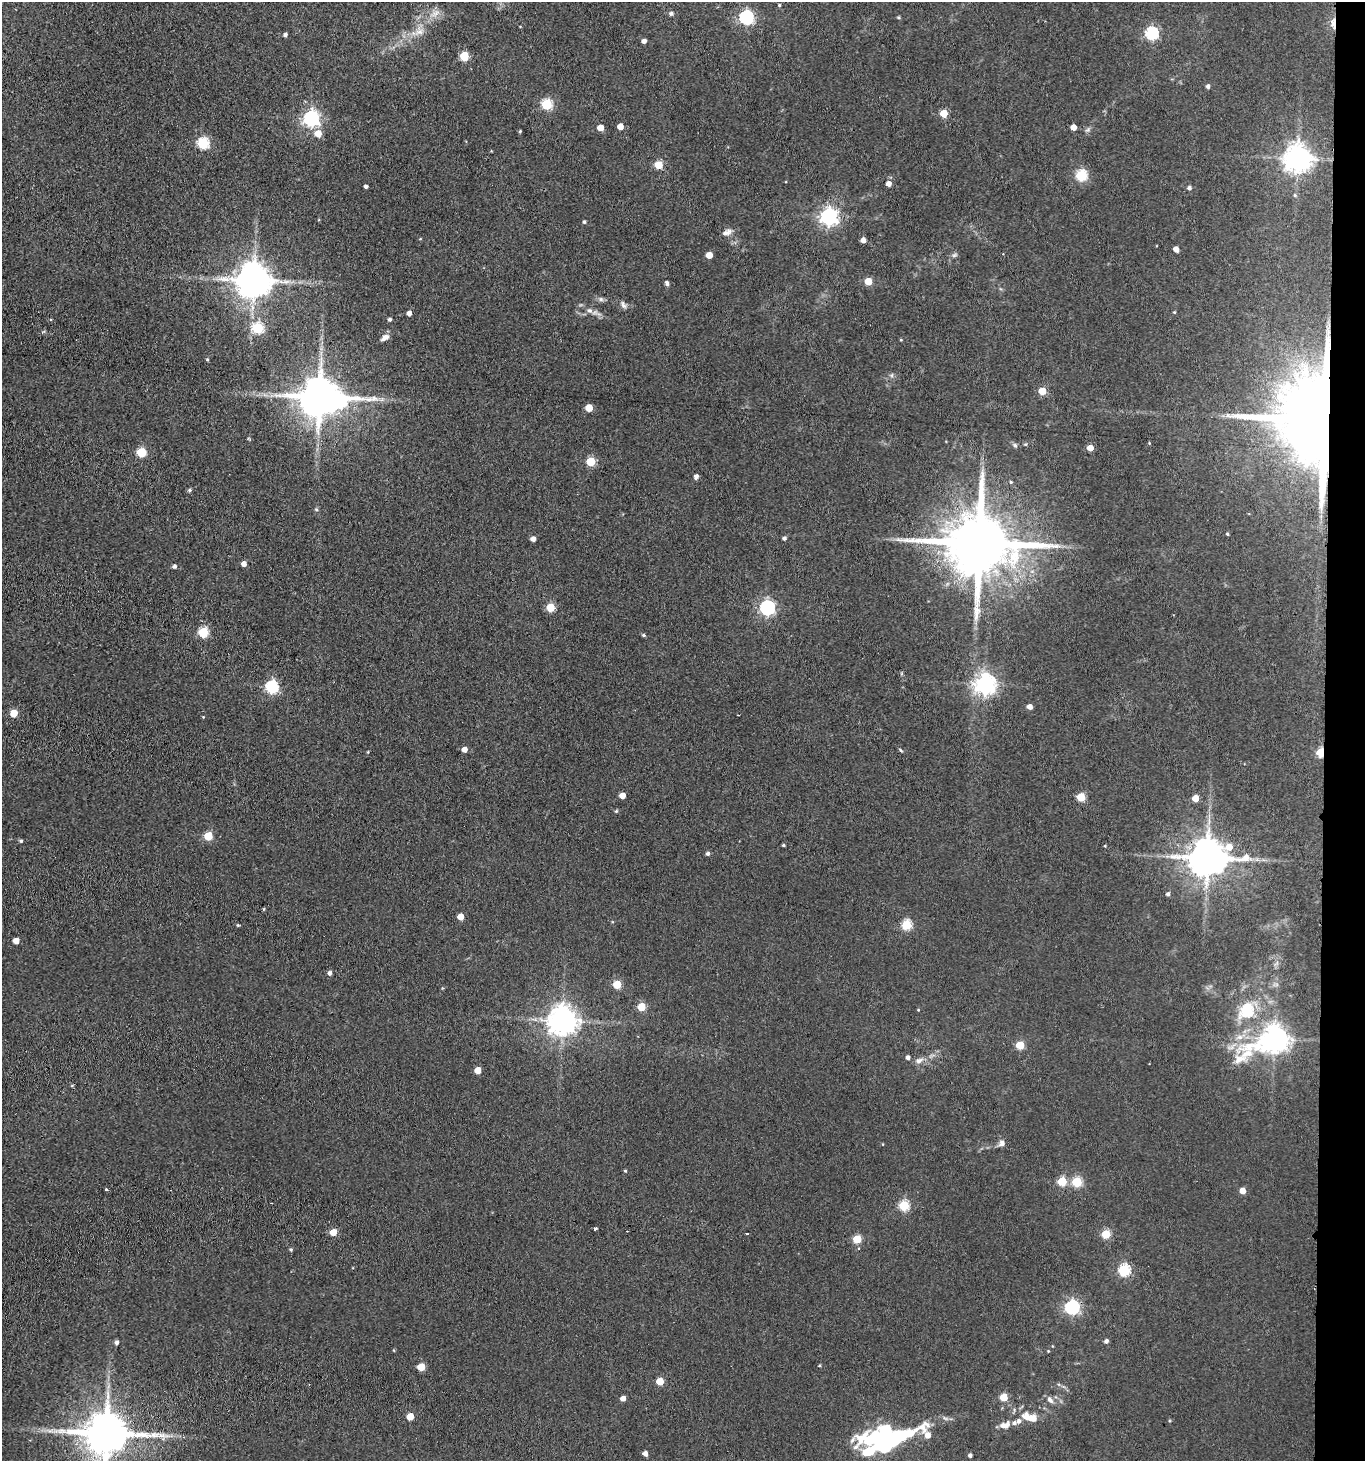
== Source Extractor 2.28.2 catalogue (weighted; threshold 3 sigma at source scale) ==
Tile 6 of 3 x 3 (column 3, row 2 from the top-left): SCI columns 2946-4308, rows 1466-2924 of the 4470 x 4389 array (HDU 1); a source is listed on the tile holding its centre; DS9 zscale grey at full resolution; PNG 1367 x 1463 px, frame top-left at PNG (2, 2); no overlay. Shown black and unused: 3% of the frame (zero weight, under 3 of 4 exposures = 5% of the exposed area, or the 3 px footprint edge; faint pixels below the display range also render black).
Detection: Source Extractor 2.28.2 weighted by HDU 2 'WHT'; one run over the whole footprint, this tile lists its part. Background 0.063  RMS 0.0065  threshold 0.0292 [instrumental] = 3 sigma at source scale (4.5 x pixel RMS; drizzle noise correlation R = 1.50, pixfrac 1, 0.05/0.05 arcsec/px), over >= 5 px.
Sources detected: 147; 5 inside a brighter object's white glare — not listed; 2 inside a brighter listed object's ellipse — not listed separately; the other 140 listed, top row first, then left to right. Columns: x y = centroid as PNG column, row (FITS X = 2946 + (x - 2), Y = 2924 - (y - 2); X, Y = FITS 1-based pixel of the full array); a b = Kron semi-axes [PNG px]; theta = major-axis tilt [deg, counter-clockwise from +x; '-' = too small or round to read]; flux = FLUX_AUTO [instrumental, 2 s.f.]
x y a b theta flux
779 5 4 4 - 0.67
436 13 11 5 27 3.2
671 13 6 5 - 1.7
746 17 6 6 - 130
898 17 5 4 - 0.74
1333 23 11 5 90 5.8
419 32 11 8 -12 4.3
1151 33 6 6 - 95
285 35 4 4 - 1.8
644 41 4 4 - 2.8
464 56 6 5 - 27
1208 86 4 4 - 1.7
547 104 5 5 - 51
944 113 5 5 - 18
311 118 6 6 - 190
620 126 5 4 - 6.3
600 127 5 4 - 7.5
1073 127 5 4 - 5.5
520 131 4 3 - 0.64
318 133 5 5 - 10
203 143 6 5 - 65
1298 159 8 8 - 810
658 165 5 5 - 19
1081 175 5 5 - 62
888 184 5 5 - 3.9
366 186 3 3 - 1.6
1189 188 5 4 - 1.9
1295 195 5 4 - 0.76
829 216 6 6 - 260
584 222 4 4 - 1
727 232 13 7 21 3.3
863 240 4 4 - 4.6
1176 249 5 4 - 4.2
709 255 5 5 - 8.6
954 255 8 5 25 1.4
254 280 10 9 - 1600
868 281 5 5 - 14
667 283 6 4 -60 1.7
601 299 7 6 - 1.5
623 305 11 5 -65 2
589 310 7 7 - 2.3
1174 312 4 3 - 0.55
409 313 4 4 - 3
389 319 4 4 - 1.5
258 328 6 5 - 58
385 337 11 6 35 3.4
901 340 4 3 - 0.52
207 360 4 3 - 0.73
1042 391 5 5 - 15
320 397 11 10 - 2500
589 408 5 5 - 11
1320 419 25 22 -10 12000
1149 443 4 3 - 0.59
1015 445 6 5 - 1.2
1090 448 5 4 - 8.3
141 452 5 5 - 35
591 461 5 5 - 29
696 476 5 4 - 2.2
1011 482 4 4 - 0.79
189 490 5 4 - 1.2
316 510 6 5 - 1.1
1227 534 3 3 - 0.77
784 538 4 4 - 1.4
533 539 4 4 - 3.6
979 543 20 16 -3 6400
244 564 4 4 - 3.7
174 566 5 4 - 1.7
550 607 5 5 - 21
767 607 6 6 - 160
203 632 5 5 - 47
643 635 5 4 - 0.98
985 684 7 7 - 390
272 687 6 6 - 88
1029 707 5 5 - 3.1
13 713 5 5 - 14
738 715 2 2 - 0.47
464 749 5 4 - 4.5
901 750 6 3 -46 0.74
1321 752 5 4 - 34
622 795 5 4 - 6.3
1081 797 5 5 - 24
1195 798 5 4 - 10
616 811 5 4 - 0.76
208 836 5 5 - 22
21 841 4 4 - 0.89
783 845 4 3 - 0.75
1105 846 4 3 - 0.5
708 854 6 5 - 1.2
1208 858 12 10 8 2000
1168 894 5 4 - 1.5
264 909 5 3 - 0.56
460 917 5 4 - 8.2
238 925 4 3 - 0.71
906 925 5 5 - 44
16 941 5 4 - 6.1
330 973 5 4 - 2
617 984 5 5 - 20
641 1007 5 5 - 20
1247 1010 6 6 - 70
562 1021 9 8 - 900
1274 1039 14 8 25 760
1020 1045 5 5 - 24
908 1057 4 4 - 1.8
919 1061 11 6 29 2.6
478 1070 5 4 - 8.4
72 1086 5 3 - 0.63
1002 1143 9 7 54 2.6
625 1171 4 4 - 0.58
1062 1181 5 5 - 30
1077 1182 5 5 - 39
106 1189 3 3 - 0.86
1242 1191 5 5 - 6.3
904 1205 5 5 - 46
595 1229 3 3 - 1.4
333 1232 5 5 - 8.3
747 1233 3 2 - 0.56
1106 1234 5 5 - 30
857 1239 5 5 - 22
291 1250 5 4 - 0.9
1124 1270 5 5 - 73
1072 1307 6 6 - 140
1106 1341 5 4 - 1.8
117 1342 5 4 - 1.9
1048 1351 3 3 - 0.49
421 1367 5 5 - 14
660 1381 5 5 - 13
1003 1397 5 5 - 17
623 1398 4 4 - 3.8
1050 1400 11 6 -46 2.7
410 1416 5 5 - 11
945 1418 8 3 -31 1.3
1031 1418 12 9 -3 6.9
1019 1421 7 6 - 2.5
1005 1425 14 8 16 5.5
50 1431 10 5 1 2.8
106 1433 14 11 -1 2900
928 1435 29 11 -62 13
882 1444 13 8 -49 80
645 1453 4 4 - 3.2
970 1455 4 4 - 1.9
Overlapping masked pixels (flux is a lower limit): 5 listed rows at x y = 1333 23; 1320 419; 979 543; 1321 752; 1208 858
Isophote crosses this tile's border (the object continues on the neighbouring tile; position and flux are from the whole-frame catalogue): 1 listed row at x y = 106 1433